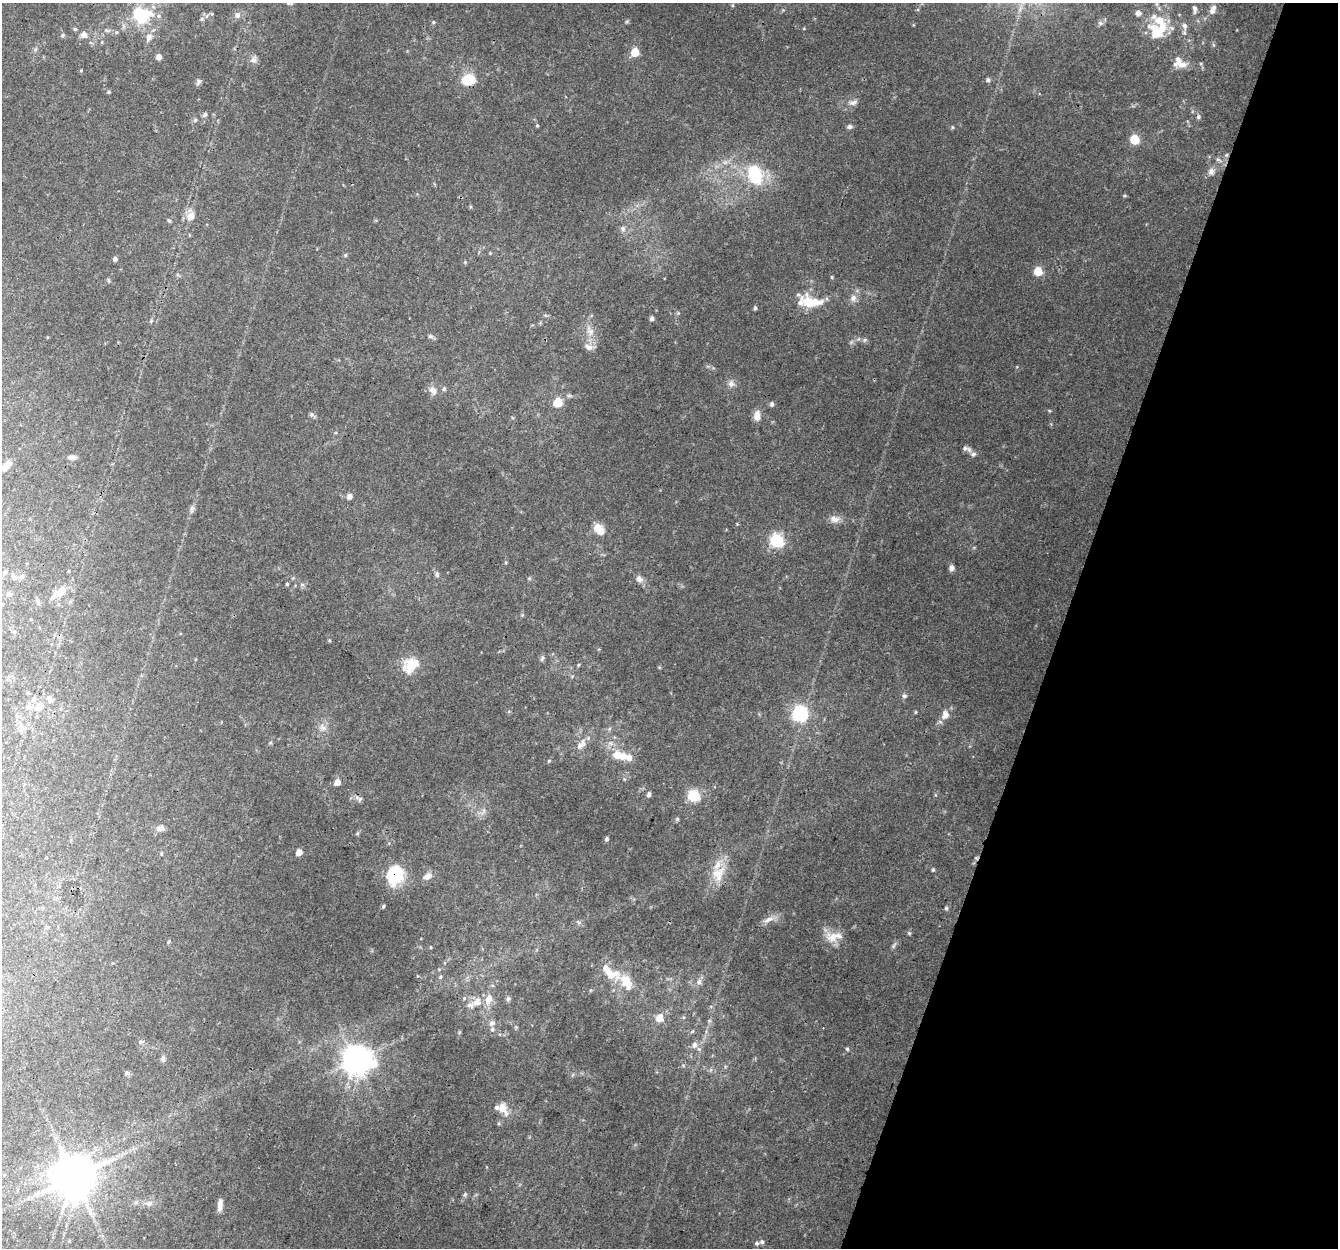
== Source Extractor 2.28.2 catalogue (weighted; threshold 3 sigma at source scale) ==
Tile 8 of 4 x 4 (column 4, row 2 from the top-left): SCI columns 4031-5366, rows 2766-4011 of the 5398 x 5589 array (HDU 1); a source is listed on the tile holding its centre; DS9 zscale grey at full resolution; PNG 1340 x 1250 px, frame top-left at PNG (2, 3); no overlay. Shown black and unused: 21% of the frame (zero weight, under 3 of 4 exposures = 6% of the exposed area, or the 3 px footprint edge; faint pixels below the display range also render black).
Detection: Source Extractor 2.28.2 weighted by HDU 2 'WHT'; one run over the whole footprint, this tile lists its part. Background 0.0749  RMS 0.0052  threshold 0.0232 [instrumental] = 3 sigma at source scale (4.5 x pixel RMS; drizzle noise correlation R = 1.50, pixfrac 1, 0.0396/0.0396 arcsec/px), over >= 5 px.
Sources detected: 167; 3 inside a brighter object's white glare — not listed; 24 inside a brighter listed object's ellipse — not listed separately; the other 140 listed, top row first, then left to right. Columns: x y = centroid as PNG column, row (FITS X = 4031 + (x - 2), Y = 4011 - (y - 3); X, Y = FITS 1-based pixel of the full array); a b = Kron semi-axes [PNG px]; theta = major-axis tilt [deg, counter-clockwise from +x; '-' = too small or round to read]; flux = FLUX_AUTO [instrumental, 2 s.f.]
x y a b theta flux
1195 8 8 6 -85 1.9
1213 10 13 7 67 3.3
1138 13 6 6 - 2.5
139 14 28 19 -2 25
237 15 8 7 - 2.4
202 19 6 5 - 0.93
627 21 6 4 45 0.67
433 22 5 4 - 0.71
1100 23 8 6 -21 1.3
1184 26 11 7 -79 2.3
75 29 5 5 - 0.68
106 30 7 4 -32 0.91
1156 32 25 17 -54 14
84 34 8 7 - 2.7
62 35 6 4 23 0.8
149 37 11 8 79 2.8
635 52 6 5 - 11
159 57 5 5 - 2.8
253 60 9 8 - 2.2
1178 61 17 11 79 5.1
81 70 4 4 - 0.45
469 79 13 9 15 16
988 80 6 6 - 1.2
199 82 9 6 71 1.3
109 92 4 4 - 0.57
853 102 12 7 18 2.4
205 115 7 5 49 1.1
1198 117 6 5 - 1.2
195 120 6 5 - 0.89
537 125 4 4 - 0.58
849 127 8 6 1 1.4
952 127 6 4 -89 0.57
1134 139 6 6 - 18
1227 155 6 4 88 0.71
1218 160 7 4 -20 0.92
1211 172 9 8 - 2.3
755 175 21 15 -70 25
1125 195 5 3 - 0.61
190 216 11 9 62 4.6
169 220 6 4 -61 0.77
623 228 8 8 - 1.7
345 255 5 4 - 0.64
115 259 5 5 - 1.4
465 262 4 4 - 0.51
1038 271 6 6 - 13
832 277 5 3 - 0.57
108 280 6 4 -84 0.71
798 295 10 5 -22 1.1
853 298 9 8 - 2.7
814 302 23 11 4 10
755 308 5 4 - 0.95
678 313 5 5 - 0.64
651 318 5 5 - 1.6
590 331 11 7 -5 2.7
430 336 8 5 -14 1.1
865 340 6 5 - 0.96
588 347 12 8 -27 2.8
731 384 9 8 - 2.2
444 389 6 5 - 0.93
433 390 12 9 -36 3
558 402 6 6 - 15
772 404 5 5 - 1.2
311 414 7 6 - 1.3
757 416 12 8 82 3.8
965 448 8 7 - 1.7
973 454 8 6 16 1.6
72 457 11 5 -3 1.8
6 466 13 7 50 4.2
349 496 7 6 - 2.3
192 509 12 5 77 1.8
834 519 13 9 -6 3.4
597 528 10 7 -17 7.5
776 541 7 6 - 58
951 568 7 6 - 2.1
437 574 8 5 89 1.1
22 576 8 5 62 1.1
13 577 10 5 -60 1.4
639 579 11 8 -42 2.4
287 584 4 4 - 0.62
62 591 16 10 40 5.7
9 594 7 6 - 1.4
38 601 6 5 - 0.95
14 632 6 4 -18 0.68
542 659 8 5 53 1.2
412 663 29 15 4 9.4
578 665 5 3 - 0.52
904 696 6 5 - 1.1
40 705 14 10 49 4.9
29 706 11 7 70 3
916 712 5 3 - 0.44
800 713 7 7 - 91
945 715 12 10 72 3.9
21 727 12 3 -81 1.9
322 727 11 7 -53 2.8
582 744 14 7 81 3.4
617 755 12 11 - 6.4
629 758 11 9 -41 3.4
549 761 5 4 - 0.55
337 782 5 5 - 4.6
649 794 6 5 - 1.4
693 795 6 6 - 36
360 799 8 6 -1 1.4
677 819 6 5 - 0.71
160 828 11 7 12 2.4
607 839 5 4 - 1.1
299 852 6 5 - 3.7
976 858 6 4 -35 0.54
933 870 5 4 - 0.62
716 873 29 11 28 8.8
394 875 20 16 74 25
427 876 12 7 21 3.2
383 906 5 4 - 0.76
946 908 5 5 - 0.74
769 919 17 6 23 3.4
579 922 7 4 -1 0.99
909 933 5 5 - 0.66
834 937 26 12 9 7.3
894 945 10 4 60 1.1
431 947 4 3 - 0.39
611 974 18 11 -38 7.3
440 977 6 5 - 0.9
626 981 18 12 -55 9.1
699 982 8 7 - 1.9
508 999 6 6 - 1.3
477 1002 16 11 25 6.1
659 1018 9 9 - 4.8
709 1021 6 4 18 0.68
492 1023 9 8 - 2.1
140 1042 6 5 - 0.99
695 1045 8 7 - 2.7
847 1049 5 5 - 0.76
163 1058 8 6 82 1.4
356 1060 10 9 - 650
126 1073 6 5 - 1
503 1108 15 9 -58 6.3
75 1176 12 11 - 1700
465 1195 6 5 - 0.96
149 1203 8 7 - 1.8
220 1205 14 6 85 3.1
757 1243 6 6 - 1.1
Overlapping masked pixels (flux is a lower limit): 3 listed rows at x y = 1227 155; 976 858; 394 875
Unlisted compact peaks at least as high as the median listed source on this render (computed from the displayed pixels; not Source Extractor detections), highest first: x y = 1049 411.